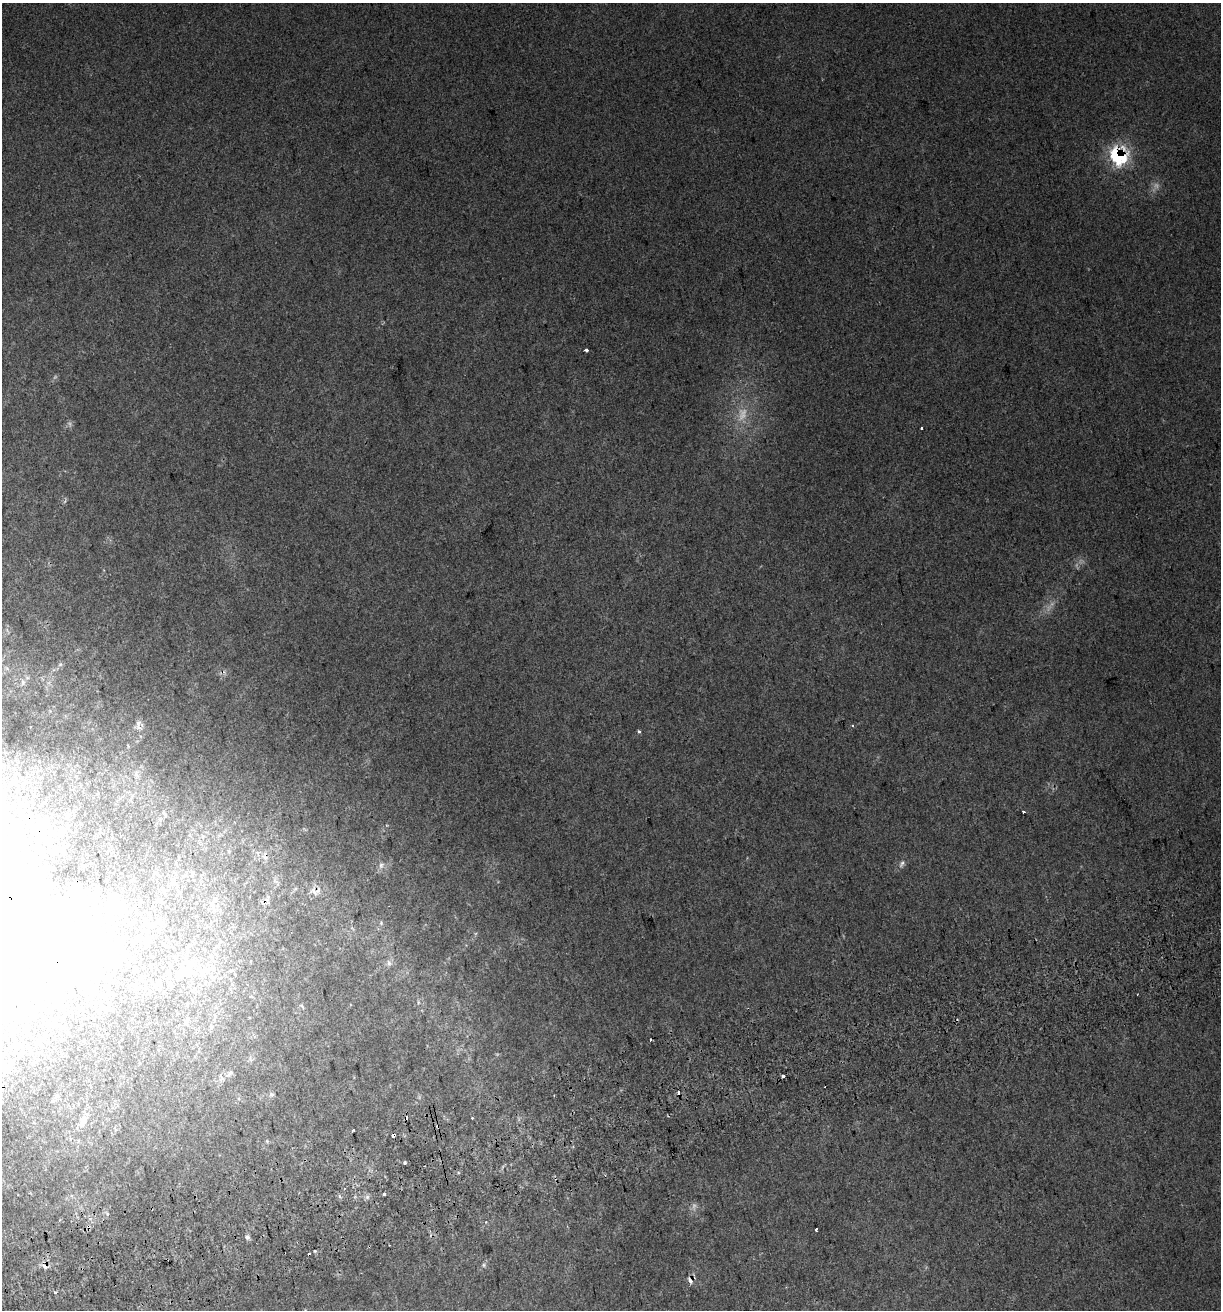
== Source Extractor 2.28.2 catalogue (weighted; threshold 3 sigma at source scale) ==
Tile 7 of 4 x 4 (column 3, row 2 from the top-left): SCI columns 2556-3774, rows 2657-3964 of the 5060 x 5314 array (HDU 1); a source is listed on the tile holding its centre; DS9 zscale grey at full resolution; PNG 1223 x 1312 px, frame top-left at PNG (2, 3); no overlay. Shown black and unused: <1% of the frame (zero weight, under 2 of 3 exposures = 2% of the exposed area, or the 3 px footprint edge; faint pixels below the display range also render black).
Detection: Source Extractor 2.28.2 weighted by HDU 2 'WHT'; one run over the whole footprint, this tile lists its part. Background 0.0296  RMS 0.011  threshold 0.0489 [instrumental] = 3 sigma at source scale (4.5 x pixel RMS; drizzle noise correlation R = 1.50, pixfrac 1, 0.0396/0.0396 arcsec/px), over >= 5 px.
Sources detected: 90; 7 too faint to see at this stretch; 16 inside a brighter object's white glare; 10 cosmic-ray / hot-pixel residue — not listed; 10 inside a brighter listed object's ellipse — not listed separately; the other 47 listed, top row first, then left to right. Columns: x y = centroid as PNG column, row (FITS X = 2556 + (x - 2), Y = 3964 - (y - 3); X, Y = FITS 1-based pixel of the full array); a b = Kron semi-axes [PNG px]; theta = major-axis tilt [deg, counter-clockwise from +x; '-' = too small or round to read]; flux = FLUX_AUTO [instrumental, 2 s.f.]
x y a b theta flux
1118 156 17 15 -66 82
586 350 3 3 - 4.7
60 664 6 5 - 2
23 682 9 4 -71 2.5
138 724 10 8 72 4.9
852 725 3 3 - 2
639 731 4 4 - 2.2
136 774 12 6 -62 4.8
1023 812 3 3 - 4.5
164 813 9 3 -55 1.6
203 836 6 4 18 1.7
265 855 14 6 90 5.2
902 864 12 6 58 4.3
381 865 10 7 47 4.7
172 881 12 9 71 7.3
314 891 16 8 -63 7.1
215 900 7 6 - 3.8
213 908 7 4 -71 2.8
381 923 7 5 -84 1.8
10 924 190 96 41 980
149 938 9 7 74 4.8
389 963 10 7 84 4.4
185 972 35 24 36 61
418 1002 6 4 -73 1.5
187 1004 5 5 - 1.6
302 1006 10 4 -49 1.8
211 1026 9 5 -74 2.9
6 1067 14 11 84 10
783 1076 3 3 - 10
221 1079 11 7 51 5.9
271 1094 7 7 - 2.9
57 1095 6 6 - 2
472 1118 3 2 - 1.2
83 1122 16 9 69 9
353 1130 3 3 - 3.1
394 1135 4 3 - 79
267 1141 6 4 48 1.5
404 1163 4 3 - 12
384 1194 3 3 - 6.6
339 1196 6 4 -70 1.8
816 1230 4 3 - 5.1
247 1237 8 5 -10 2.7
314 1251 3 3 - 3.2
484 1265 7 7 - 2.7
45 1266 14 7 -25 6.4
690 1280 11 5 -59 4.5
56 1293 3 3 - 6.7
Overlapping masked pixels (flux is a lower limit): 7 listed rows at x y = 1118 156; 265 855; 314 891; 10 924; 394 1135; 45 1266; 690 1280
Isophote crosses this tile's border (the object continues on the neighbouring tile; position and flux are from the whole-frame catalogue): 1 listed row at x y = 10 924
Unlisted compact peaks at least as high as the median listed source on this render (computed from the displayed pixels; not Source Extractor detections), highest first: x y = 367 1197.